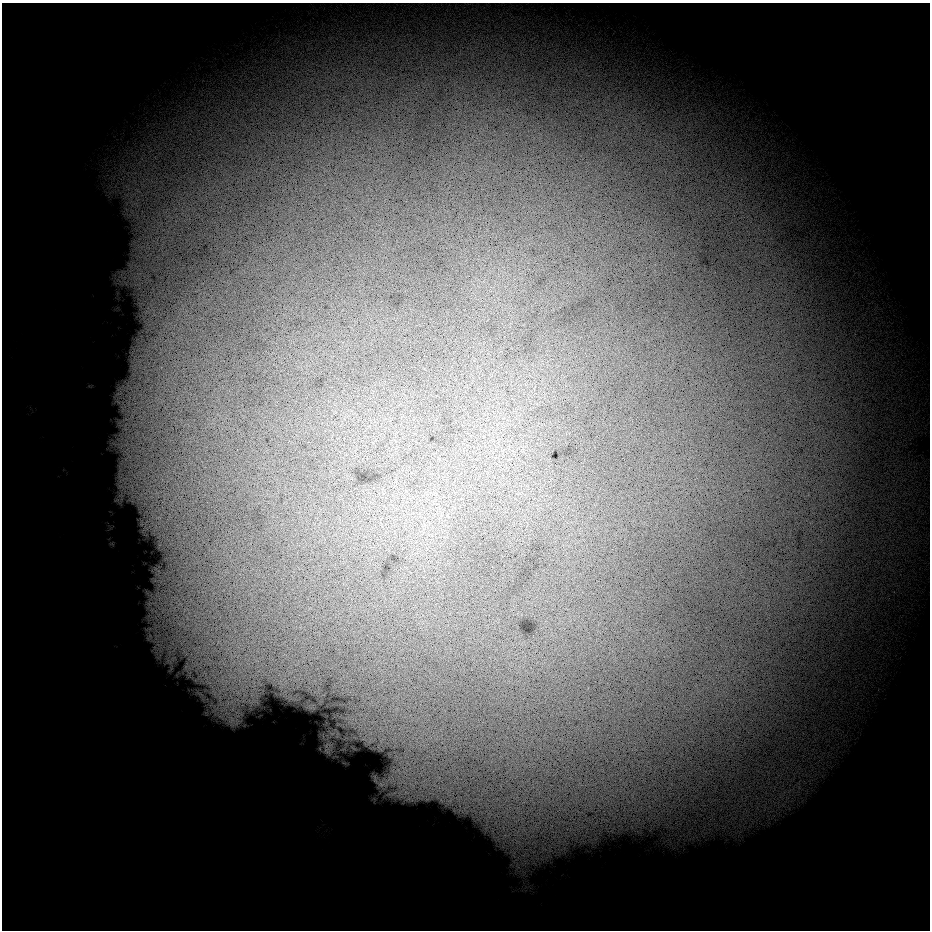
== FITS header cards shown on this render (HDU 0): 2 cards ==
NAXIS1  =                  928 / Length of data axis 1
NAXIS2  =                  928 / Length of data axis 2

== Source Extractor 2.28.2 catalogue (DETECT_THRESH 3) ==
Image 928 x 928 px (HDU 0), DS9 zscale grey, 1 PNG px = 1 image px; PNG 932 x 932 px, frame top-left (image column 1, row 928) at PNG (2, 3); no overlay
Background 6620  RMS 4000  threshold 11900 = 3 sigma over >= 5 px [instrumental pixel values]
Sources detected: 8; all 8 listed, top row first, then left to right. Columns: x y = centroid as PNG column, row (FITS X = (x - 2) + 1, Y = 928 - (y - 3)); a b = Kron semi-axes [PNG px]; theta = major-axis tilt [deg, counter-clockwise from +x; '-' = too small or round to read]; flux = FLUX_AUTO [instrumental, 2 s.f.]
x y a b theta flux
239 681 10 5 -86 1.6e+06
214 692 14 5 -66 2.2e+06
238 693 15 11 -43 5.2e+06
251 701 20 8 -3 3.2e+06
228 703 16 10 81 5.2e+06
231 720 15 11 -83 4.0e+06
327 751 14 11 -66 2.2e+06
381 784 10 8 -16 1.6e+06